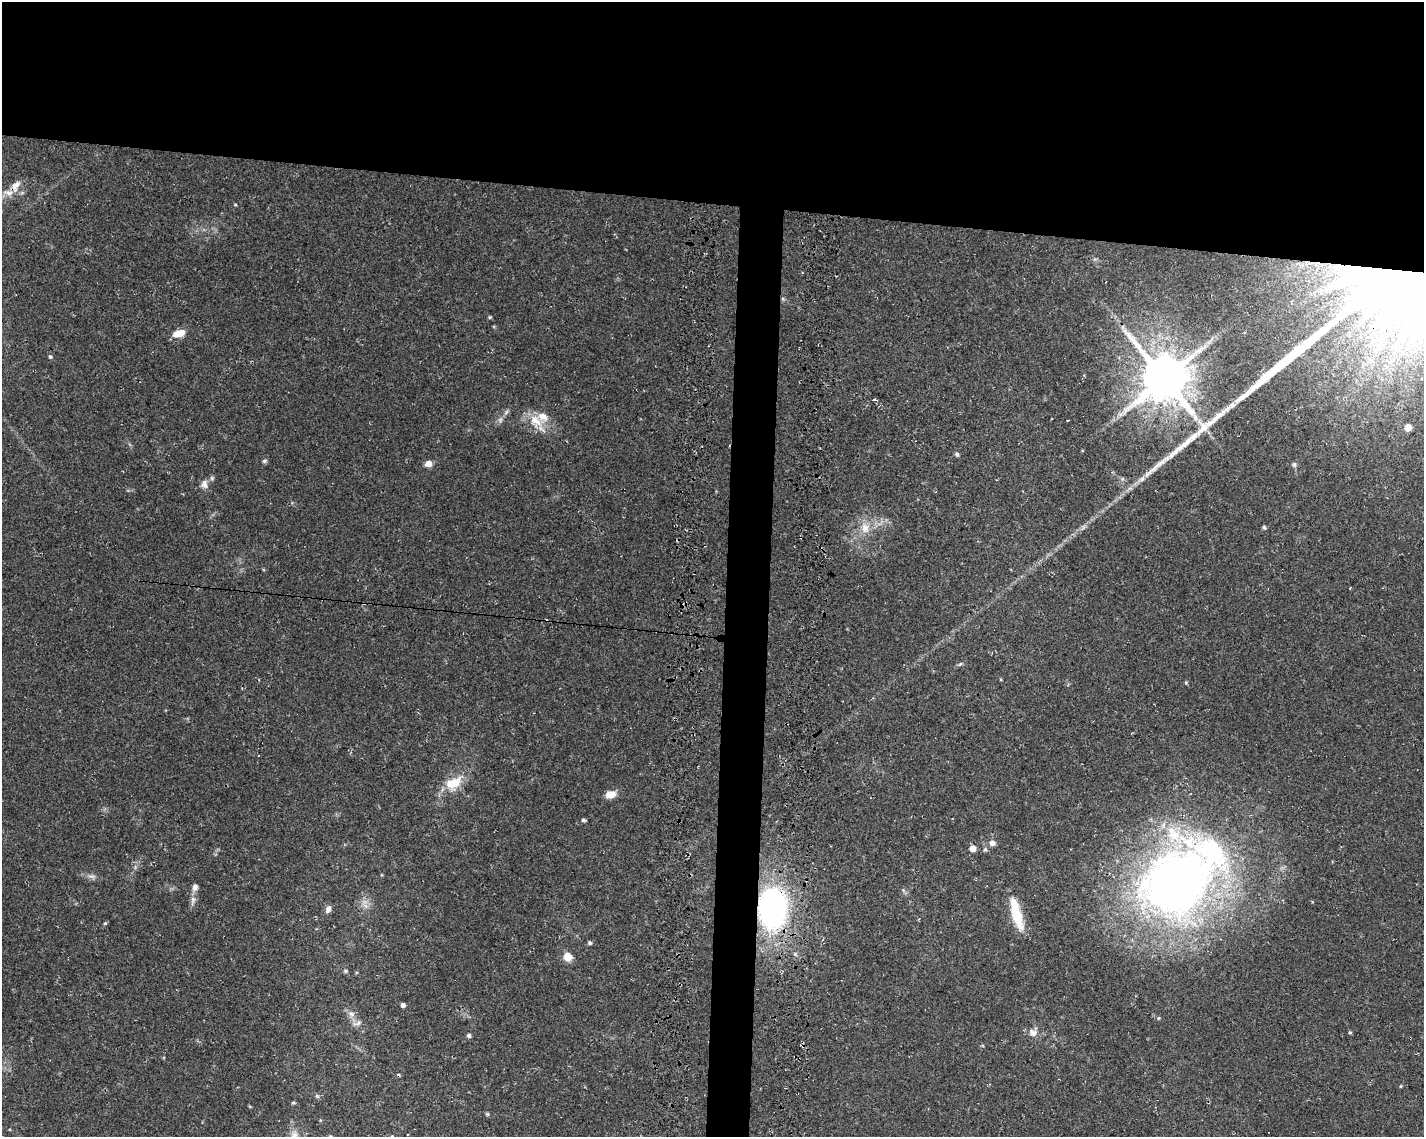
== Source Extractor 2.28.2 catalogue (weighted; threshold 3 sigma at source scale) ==
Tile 2 of 3 x 4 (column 2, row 1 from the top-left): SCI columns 1766-3187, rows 3407-4541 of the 4897 x 4553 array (HDU 1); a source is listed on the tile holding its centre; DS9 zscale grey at full resolution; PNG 1426 x 1139 px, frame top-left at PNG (2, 2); no overlay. Shown black and unused: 20% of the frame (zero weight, under 3 of 4 exposures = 4% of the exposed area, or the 3 px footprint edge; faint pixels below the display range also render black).
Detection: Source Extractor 2.28.2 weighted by HDU 2 'WHT'; one run over the whole footprint, this tile lists its part. Background 0.0362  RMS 0.0051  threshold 0.0228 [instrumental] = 3 sigma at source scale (4.5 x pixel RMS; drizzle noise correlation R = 1.50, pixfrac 1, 0.0396/0.0396 arcsec/px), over >= 5 px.
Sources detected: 62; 4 inside a brighter object's white glare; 3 cosmic-ray / hot-pixel residue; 1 long thin detection or spike segment (spike, bleed or trail) — not listed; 4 inside a brighter listed object's ellipse — not listed separately; the other 50 listed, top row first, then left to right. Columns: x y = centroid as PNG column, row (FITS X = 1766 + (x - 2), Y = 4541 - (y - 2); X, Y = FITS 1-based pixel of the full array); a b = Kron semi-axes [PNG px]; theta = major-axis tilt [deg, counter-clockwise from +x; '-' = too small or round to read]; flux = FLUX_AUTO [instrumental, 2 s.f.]
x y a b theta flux
16 186 18 9 61 4.9
1422 278 60 27 49 790
490 317 5 3 - 0.52
179 333 14 7 17 6.1
1416 339 18 9 23 7.2
50 357 6 4 -72 0.79
1164 378 13 12 - 2800
874 400 4 3 - 1.3
1120 414 7 6 - 1.6
536 421 29 12 -51 9
1204 427 87 15 37 27
1408 427 5 5 - 6.7
957 454 6 5 - 0.99
265 461 7 5 20 0.81
428 464 7 6 - 3.7
1294 464 6 5 - 1.1
204 484 12 9 -89 2.7
1264 527 5 4 - 0.74
865 528 15 12 -87 6.1
960 664 7 4 44 0.75
1186 683 5 4 - 0.54
453 783 23 12 22 11
610 795 12 7 12 5
583 820 4 4 - 1
992 843 8 7 - 2
972 848 5 5 - 3.8
985 849 5 5 - 0.8
92 876 9 4 -8 1.4
1178 883 91 69 42 340
195 887 9 7 89 2
193 899 8 6 -70 1.7
772 908 35 24 89 110
328 909 9 6 66 2.3
1016 914 36 10 -74 17
105 923 5 4 - 0.54
590 943 5 5 - 0.9
567 957 8 7 - 6.6
345 971 6 5 - 0.8
403 1005 4 4 - 1.4
351 1014 9 6 -27 2
1158 1018 4 4 - 0.53
357 1023 15 6 19 2.1
1033 1033 12 10 -29 3
1350 1033 5 3 - 0.56
469 1035 5 4 - 1.2
1401 1086 5 3 - 0.41
317 1096 5 5 - 0.81
293 1103 6 4 0 0.62
294 1136 14 10 83 4.2
330 1136 5 5 - 0.67
Overlapping masked pixels (flux is a lower limit): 2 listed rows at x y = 1422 278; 772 908
Isophote crosses this tile's border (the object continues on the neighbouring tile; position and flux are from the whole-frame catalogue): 3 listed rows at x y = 1422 278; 294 1136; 330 1136